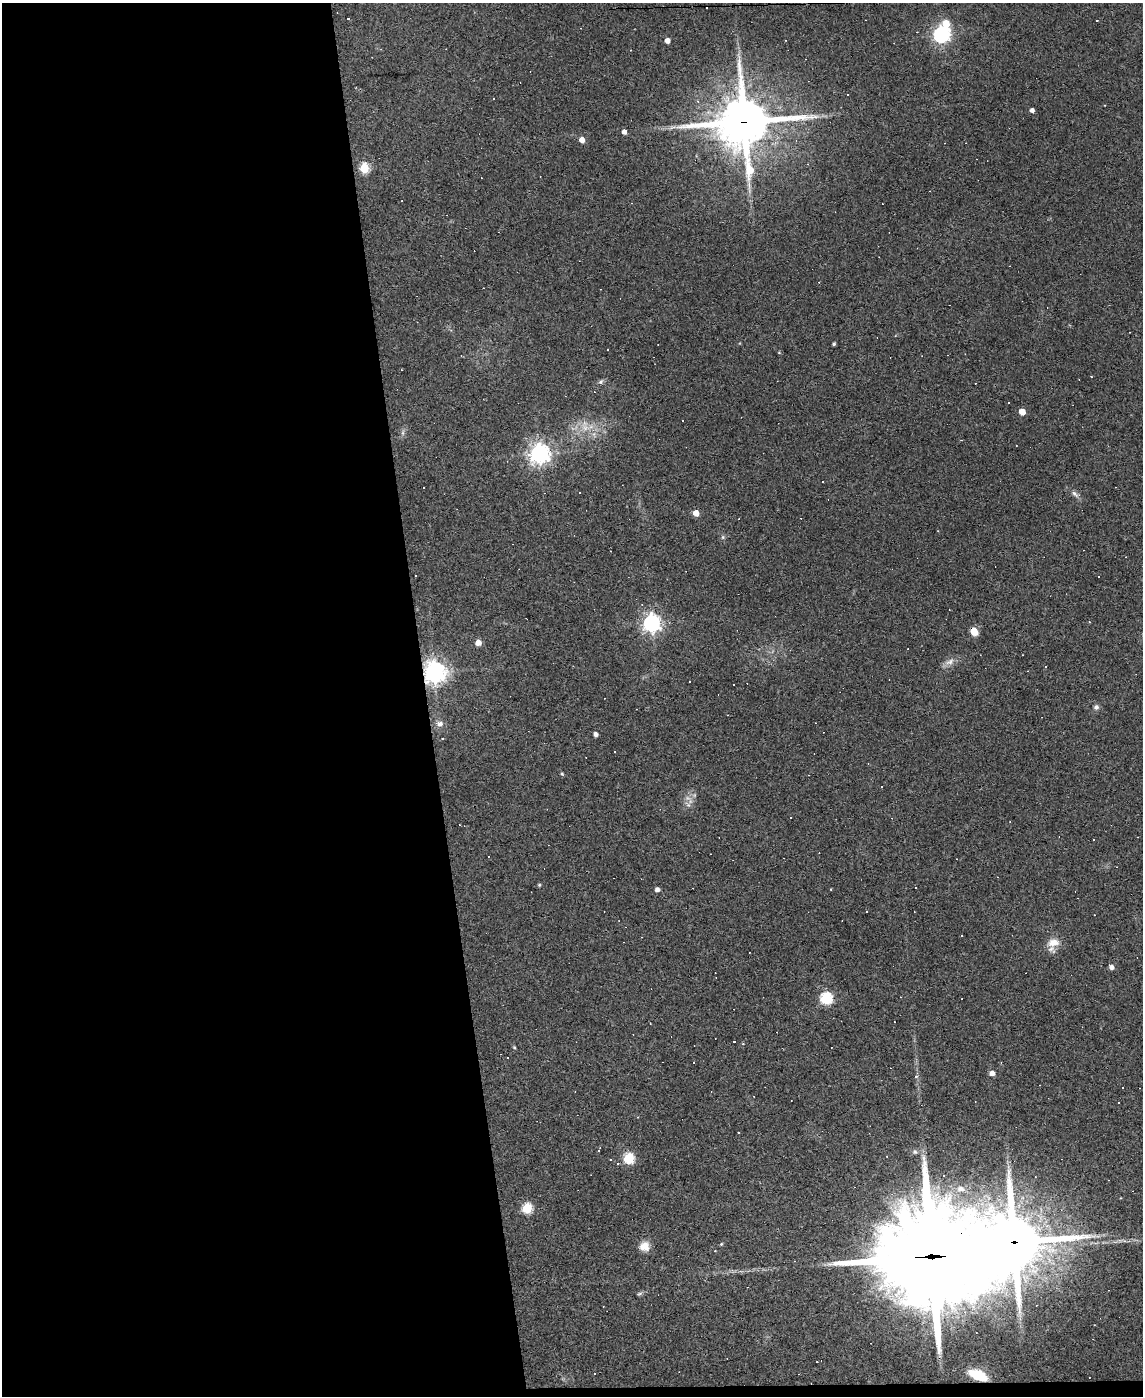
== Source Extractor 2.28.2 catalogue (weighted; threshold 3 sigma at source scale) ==
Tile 9 of 4 x 3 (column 1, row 3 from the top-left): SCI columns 1-1141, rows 231-1624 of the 4564 x 4539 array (HDU 1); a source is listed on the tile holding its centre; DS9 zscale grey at full resolution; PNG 1145 x 1398 px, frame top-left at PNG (2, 3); no overlay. Shown black and unused: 38% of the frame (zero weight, under 3 of 4 exposures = <1% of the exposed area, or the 3 px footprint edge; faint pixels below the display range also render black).
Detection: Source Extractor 2.28.2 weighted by HDU 2 'WHT'; one run over the whole footprint, this tile lists its part. Background 0.0831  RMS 0.0059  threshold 0.0265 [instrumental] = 3 sigma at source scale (4.5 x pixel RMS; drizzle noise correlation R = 1.50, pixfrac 1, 0.05/0.05 arcsec/px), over >= 5 px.
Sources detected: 120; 53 cosmic-ray / hot-pixel residue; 1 long thin detection or spike segment (spike, bleed or trail) — not listed; the other 66 listed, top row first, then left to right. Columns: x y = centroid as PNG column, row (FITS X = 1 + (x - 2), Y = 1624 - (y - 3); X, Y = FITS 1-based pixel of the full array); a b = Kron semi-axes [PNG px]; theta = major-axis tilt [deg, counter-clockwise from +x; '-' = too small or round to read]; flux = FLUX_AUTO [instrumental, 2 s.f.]
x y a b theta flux
348 18 3 3 - 1.7
1097 20 3 2 - 0.71
946 23 6 5 - 9.9
941 34 9 6 39 200
667 40 4 4 - 4.2
1032 110 4 4 - 2.6
744 122 20 20 - 2800
624 132 4 4 - 3.2
582 140 4 4 - 5.4
364 168 5 5 - 39
834 344 3 3 - 1
608 349 2 2 - 0.4
779 352 4 4 - 0.57
601 382 7 6 - 1.4
1009 402 3 2 - 0.71
1022 412 5 5 - 8.7
682 420 3 2 - 0.54
585 428 16 11 -29 8.9
403 433 9 4 82 1.5
539 454 7 7 - 410
580 492 3 3 - 1.8
1075 494 14 6 -33 2.6
696 513 5 4 - 6.8
723 537 6 5 - 1
415 575 3 3 - 1.8
651 624 7 6 - 280
974 631 6 5 - 15
478 642 5 4 - 6.3
950 662 15 8 31 4
434 672 7 7 - 520
1096 707 8 7 - 1.7
440 724 9 7 -19 3.2
595 734 4 4 - 2.3
615 751 3 2 - 0.58
562 774 5 4 - 0.74
688 805 10 5 -42 2.2
790 817 2 2 - 0.39
539 885 5 4 - 0.66
657 889 4 4 - 2.5
831 889 4 2 - 0.36
1094 915 2 2 - 0.4
842 920 2 2 - 0.31
961 935 3 3 - 1.1
1053 942 18 12 15 7.1
1111 967 5 4 - 3.2
826 998 6 6 - 73
734 1041 3 3 - 3.5
514 1047 4 4 - 0.6
694 1063 3 3 - 1.7
992 1073 5 4 - 4
1119 1103 2 2 - 0.56
738 1132 3 3 - 0.77
598 1150 3 2 - 0.56
915 1152 8 6 -25 1.5
628 1158 6 5 - 50
610 1159 3 3 - 12
944 1175 3 2 - 1.1
960 1189 11 8 4 3.7
527 1208 6 5 - 41
1014 1242 17 17 - 3000
721 1244 5 4 - 0.66
644 1246 12 11 - 5.8
931 1256 51 37 4 8800
639 1294 8 5 8 1.1
817 1362 3 2 - 0.39
978 1375 14 7 -23 29
Overlapping masked pixels (flux is a lower limit): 6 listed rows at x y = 744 122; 974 631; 434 672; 1014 1242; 931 1256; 978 1375